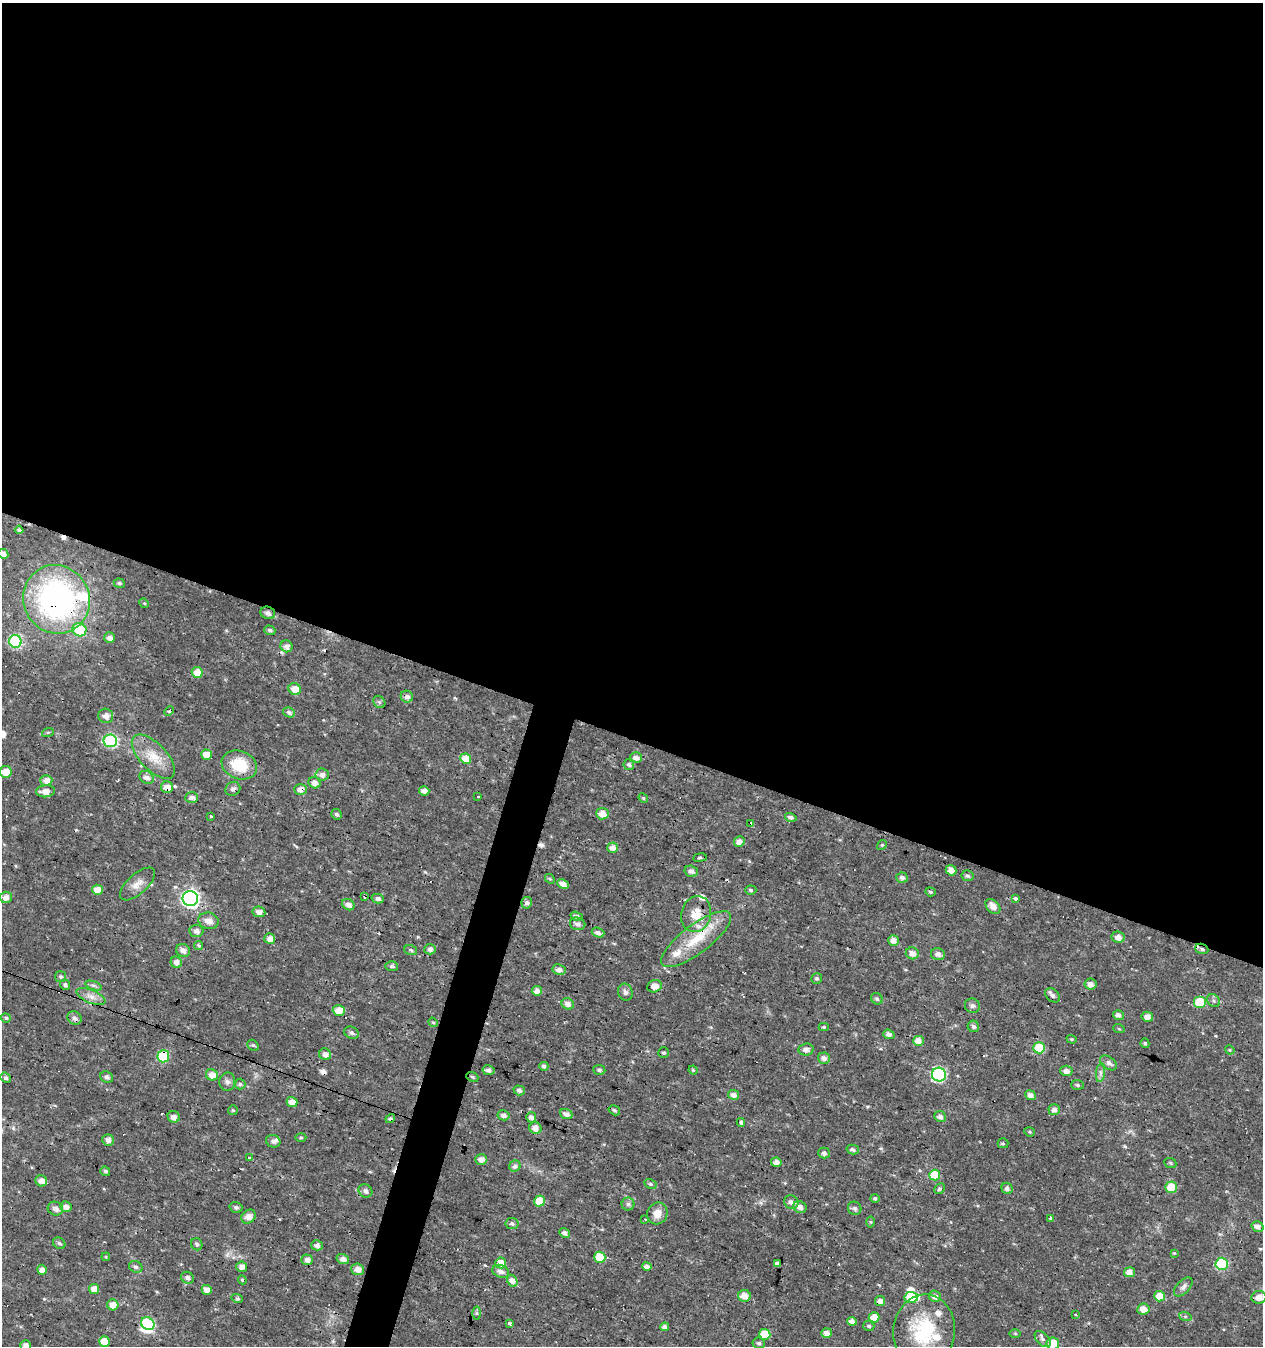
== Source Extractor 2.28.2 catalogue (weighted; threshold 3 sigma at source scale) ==
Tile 3 of 4 x 4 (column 3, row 1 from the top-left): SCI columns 2800-4060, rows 4031-5374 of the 5534 x 5379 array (HDU 1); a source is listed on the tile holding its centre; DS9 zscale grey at full resolution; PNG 1265 x 1348 px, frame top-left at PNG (2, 3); each listed source drawn as its Kron ellipse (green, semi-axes under 4 px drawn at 4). Shown black and unused: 57% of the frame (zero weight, under 3 of 4 exposures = <1% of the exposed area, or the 3 px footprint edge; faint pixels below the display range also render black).
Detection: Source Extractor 2.28.2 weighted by HDU 2 'WHT'; one run over the whole footprint, this tile lists its part. Background 0.0159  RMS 0.0022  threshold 0.00973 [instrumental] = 3 sigma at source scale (4.5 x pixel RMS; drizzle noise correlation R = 1.50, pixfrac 1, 0.0396/0.0396 arcsec/px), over >= 5 px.
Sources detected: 260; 3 inside a brighter object's white glare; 7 cosmic-ray / hot-pixel residue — neither listed nor drawn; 8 inside a brighter listed object's ellipse — not listed separately; the other 242 listed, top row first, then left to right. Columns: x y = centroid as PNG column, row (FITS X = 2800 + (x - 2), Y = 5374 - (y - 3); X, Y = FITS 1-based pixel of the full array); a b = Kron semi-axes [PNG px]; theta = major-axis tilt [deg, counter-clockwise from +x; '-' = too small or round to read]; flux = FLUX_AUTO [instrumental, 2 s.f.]
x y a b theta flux
19 530 4 4 - 0.71
3 554 5 4 - 1.2
119 583 5 4 - 0.44
56 599 35 33 -64 56
144 603 5 4 - 0.27
268 613 7 6 - 0.93
79 630 7 6 - 7.6
270 630 6 4 -20 0.49
109 638 5 5 - 1.1
15 641 6 6 - 23
286 646 6 6 - 1.1
197 672 5 5 - 3.2
295 689 6 5 - 2.5
407 697 6 5 - 0.96
379 702 7 5 -47 0.44
169 711 5 4 - 0.31
289 712 6 5 - 0.78
106 716 7 7 - 1.2
48 732 6 4 18 0.27
110 741 7 6 - 24
206 755 5 5 - 2.2
153 757 28 13 -46 4.7
636 757 5 5 - 1.4
466 759 5 5 - 4.3
239 765 18 14 -22 6.8
629 765 5 5 - 0.49
6 772 6 6 - 3
322 775 6 6 - 1.1
146 777 8 6 -34 1.1
46 780 6 5 - 1.4
314 783 6 5 - 1.2
167 787 6 5 - 1.6
233 789 8 6 39 0.66
300 789 6 5 - 1.5
45 791 9 6 6 1.7
424 791 5 4 - 1.2
192 797 6 5 - 0.99
478 797 3 3 - 1.5
643 798 5 4 - 0.3
336 814 5 5 - 0.42
602 814 6 5 - 2.2
211 816 3 3 - 0.91
791 817 6 4 -18 0.64
751 823 3 3 - 11
739 842 5 5 - 1.2
882 845 5 4 - 0.27
613 848 5 5 - 1.4
700 858 7 3 8 0.33
951 870 5 5 - 1.4
691 871 7 5 -15 0.92
967 876 6 5 - 0.51
902 878 6 5 - 0.85
550 879 5 4 - 0.31
137 884 22 10 42 2
563 884 6 4 -26 1.5
97 890 5 5 - 2.5
751 890 5 4 - 0.33
930 892 5 4 - 0.28
365 896 3 3 - 9.5
6 897 6 6 - 1.2
190 898 7 7 - 71
378 899 6 4 -14 0.69
1016 899 3 3 - 1.9
527 903 6 5 - 0.68
348 905 6 5 - 1.1
993 906 9 6 -46 1.7
259 912 6 5 - 1.2
696 914 18 15 74 3.7
577 916 6 4 -17 0.64
208 921 10 8 -17 1.6
578 924 8 6 -16 0.87
196 931 7 6 - 1.1
598 933 6 4 -20 0.7
1118 937 6 6 - 1.3
270 939 5 5 - 1.7
696 939 42 14 37 8.2
894 940 5 5 - 1.2
199 946 5 4 - 0.55
430 949 6 5 - 0.85
1202 949 6 5 - 0.49
183 950 7 6 - 1.2
411 950 6 4 -20 0.43
912 953 6 6 - 1.4
938 954 7 6 - 1
176 962 6 5 - 1.1
392 966 6 5 - 0.51
559 970 6 5 - 0.91
60 977 5 5 - 0.38
817 978 5 5 - 0.42
1091 984 6 5 - 1.1
65 985 5 5 - 0.52
93 985 8 4 -19 0.5
654 986 7 6 - 1.8
537 991 5 5 - 1.3
625 992 8 7 - 0.73
1053 995 8 6 -42 0.59
91 997 15 6 -23 1.5
877 999 6 5 - 0.43
1213 1001 7 6 - 0.55
1200 1002 6 6 - 6.2
568 1004 6 5 - 1.1
972 1006 8 7 - 0.65
339 1010 6 5 - 2.8
1118 1015 5 5 - 0.91
1147 1017 6 5 - 1.3
6 1018 5 4 - 0.34
74 1018 7 6 - 0.84
433 1022 5 4 - 0.26
973 1026 6 5 - 0.62
824 1027 5 4 - 0.29
1119 1029 6 3 -19 0.22
351 1033 7 6 - 0.62
889 1034 5 4 - 0.99
1072 1039 5 4 - 0.28
918 1041 5 5 - 1.5
1145 1043 5 4 - 0.39
253 1045 6 5 - 0.31
1039 1048 6 5 - 8
806 1049 7 6 - 1
1230 1050 5 4 - 0.23
664 1053 5 5 - 0.41
325 1054 6 6 - 1.1
163 1056 6 6 - 15
824 1058 6 5 - 0.94
1109 1063 9 6 -35 0.93
544 1066 4 4 - 0.54
488 1070 6 5 - 0.71
599 1070 6 5 - 0.49
693 1070 4 4 - 0.27
1066 1071 6 5 - 0.96
1101 1073 9 4 82 0.64
212 1075 6 5 - 1.7
939 1075 7 7 - 26
106 1077 7 5 -24 0.66
472 1077 6 4 -22 0.33
5 1078 5 4 - 0.51
227 1082 9 8 - 0.75
240 1084 5 5 - 0.39
1078 1085 6 5 - 0.43
519 1090 6 5 - 0.76
734 1095 5 5 - 0.98
1031 1095 5 4 - 1.1
292 1102 5 5 - 2
233 1110 5 5 - 0.25
614 1110 6 4 -32 0.35
1054 1110 5 5 - 0.97
566 1114 6 5 - 1
504 1115 6 5 - 0.78
940 1116 6 5 - 0.99
174 1117 6 5 - 1.2
531 1117 5 5 - 1
390 1119 5 4 - 0.4
741 1122 4 3 - 1.1
535 1128 6 6 - 1.3
1029 1132 5 4 - 0.31
301 1137 5 3 - 0.24
108 1140 6 5 - 1.1
273 1141 7 6 - 0.69
1003 1143 5 5 - 0.33
853 1150 6 4 -13 0.58
824 1153 5 5 - 0.7
249 1158 4 3 - 1.5
481 1159 6 5 - 1.2
776 1162 5 4 - 1.1
1170 1163 6 4 -22 0.3
515 1166 6 5 - 0.86
105 1171 5 4 - 0.47
935 1175 5 5 - 4.7
41 1181 6 5 - 1.3
650 1184 6 4 -28 0.45
1171 1187 6 5 - 4.3
1007 1188 6 5 - 0.7
939 1189 6 5 - 0.46
365 1191 7 6 - 0.84
875 1198 4 4 - 0.41
539 1201 5 5 - 3.9
791 1202 7 6 - 0.9
628 1204 6 6 - 0.5
66 1207 5 5 - 1.2
236 1207 6 5 - 0.55
800 1207 7 5 -23 1.1
855 1208 7 6 - 0.61
55 1209 8 6 -27 1.1
657 1213 11 10 - 1.9
248 1217 8 6 40 1.5
1050 1218 3 3 - 1.1
645 1219 3 3 - 0.54
871 1222 5 3 - 0.22
512 1223 6 5 - 0.54
1257 1226 6 5 - 1
565 1233 5 4 - 0.72
59 1243 7 5 -36 0.48
197 1244 6 5 - 0.44
317 1245 6 5 - 0.79
1174 1253 4 4 - 0.19
106 1257 4 3 - 0.21
600 1257 6 5 - 5.5
343 1259 6 5 - 1
307 1260 5 5 - 1.1
501 1263 5 5 - 2.3
777 1264 4 4 - 1.2
1222 1264 6 6 - 16
136 1267 7 5 -29 0.61
241 1267 5 5 - 1.2
647 1267 5 4 - 0.85
357 1269 6 6 - 1.4
42 1270 5 5 - 1.2
501 1271 8 6 -20 1.1
1129 1272 5 5 - 1.2
187 1278 7 5 -32 0.68
242 1280 4 4 - 0.27
512 1281 6 4 -60 1.3
1183 1287 11 6 47 0.85
94 1289 5 5 - 1.9
207 1290 5 5 - 1.6
744 1296 6 6 - 1.9
935 1296 6 5 - 0.93
1160 1296 5 5 - 3.1
911 1297 6 5 - 5
1259 1297 7 6 - 1.9
237 1298 6 4 -17 0.3
880 1301 5 5 - 1.2
113 1305 6 5 - 2.3
1143 1309 6 5 - 1.8
477 1313 6 4 -90 0.31
1075 1314 3 2 - 0.26
1185 1316 6 4 -19 0.36
874 1317 5 5 - 2.7
852 1321 5 4 - 1.3
148 1324 7 6 - 19
509 1324 3 3 - 6
869 1326 5 5 - 0.44
665 1327 4 4 - 0.87
924 1331 36 31 82 15
826 1333 5 5 - 1.1
1015 1333 5 3 - 0.23
765 1334 5 5 - 4.3
1043 1339 10 6 -46 0.7
104 1342 5 5 - 4.1
759 1343 6 5 - 0.5
1053 1344 6 6 - 4.7
25 1345 5 5 - 1.1
Overlapping masked pixels (flux is a lower limit): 10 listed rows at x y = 56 599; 268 613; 167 787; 300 789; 751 823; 563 884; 365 896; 1202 949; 163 1056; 880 1301
Isophote crosses this tile's border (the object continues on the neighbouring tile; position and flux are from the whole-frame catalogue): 3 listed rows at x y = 3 554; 1053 1344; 25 1345